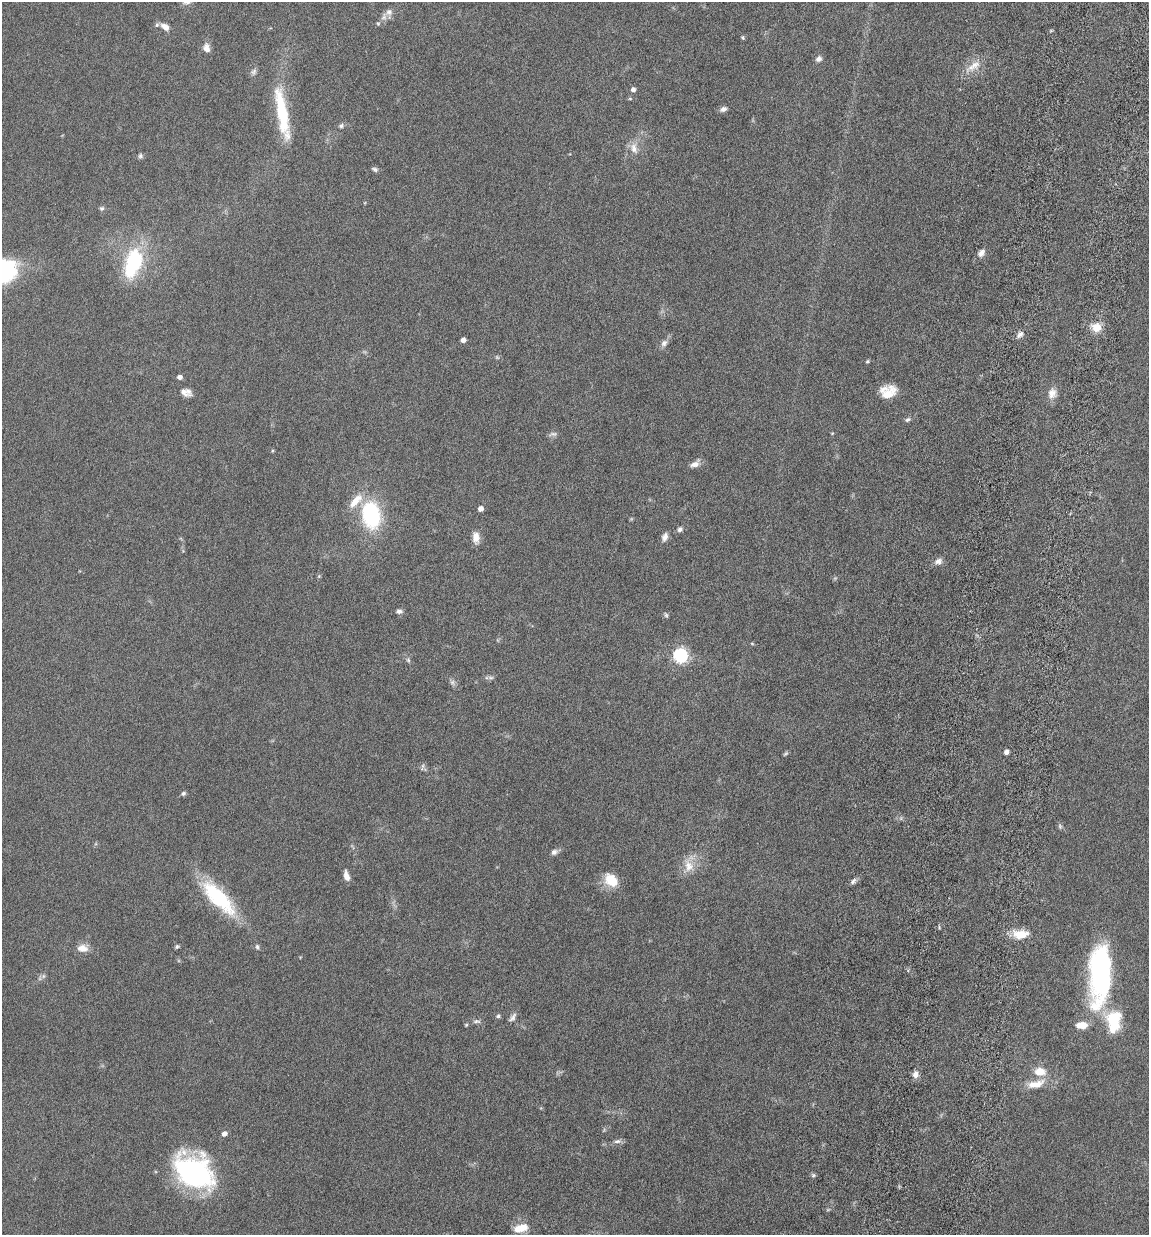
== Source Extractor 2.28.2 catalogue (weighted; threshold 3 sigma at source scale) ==
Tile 10 of 4 x 4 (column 2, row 3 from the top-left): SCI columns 1487-2633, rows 1329-2561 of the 5155 x 5142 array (HDU 1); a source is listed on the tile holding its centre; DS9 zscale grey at full resolution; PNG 1151 x 1237 px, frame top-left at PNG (2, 2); no overlay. Shown black and unused: <1% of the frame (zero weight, under 10 of 20 exposures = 8% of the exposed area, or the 3 px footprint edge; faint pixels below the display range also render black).
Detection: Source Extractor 2.28.2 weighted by HDU 2 'WHT'; one run over the whole footprint, this tile lists its part. Background 0.0613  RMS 0.0029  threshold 0.0117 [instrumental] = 3 sigma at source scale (4.09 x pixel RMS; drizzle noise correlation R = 1.36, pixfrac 0.8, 0.05/0.05 arcsec/px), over >= 5 px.
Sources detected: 82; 3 too faint to see at this stretch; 2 inside a brighter object's white glare — not listed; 2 inside a brighter listed object's ellipse — not listed separately; the other 75 listed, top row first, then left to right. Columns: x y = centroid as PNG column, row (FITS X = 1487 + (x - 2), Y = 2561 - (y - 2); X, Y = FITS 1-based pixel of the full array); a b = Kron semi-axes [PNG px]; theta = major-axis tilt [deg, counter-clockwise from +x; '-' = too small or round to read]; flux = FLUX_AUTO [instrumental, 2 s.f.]
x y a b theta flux
186 2 12 8 -1 1.2
389 12 15 9 -90 1.6
165 27 11 7 -37 1.8
743 37 6 4 -56 0.34
206 48 12 8 -76 1.7
819 59 8 7 - 1
974 66 24 9 31 3.4
253 72 9 7 46 0.81
633 90 5 5 - 0.97
723 109 8 6 20 0.97
282 113 61 12 -80 16
341 126 7 6 - 0.61
634 148 17 10 -74 2.5
140 156 7 6 - 0.58
375 169 9 5 -19 0.6
102 208 6 6 - 0.55
981 253 10 7 49 1.4
133 263 42 22 74 19
1097 327 11 10 - 3.5
1020 334 10 6 44 1.1
463 340 4 4 - 1.3
664 343 11 8 56 1.2
867 361 5 4 - 0.34
180 377 5 4 - 1.1
184 392 17 7 -43 1.3
888 392 16 13 15 5.1
1052 393 15 11 70 2.2
907 420 8 5 34 0.58
272 451 5 3 - 0.25
695 464 13 7 31 1.6
356 501 25 10 48 4.4
480 509 4 4 - 1.4
371 515 24 16 -81 25
680 529 7 6 - 0.76
476 537 15 8 -85 2
665 537 11 7 70 1.3
938 561 11 8 24 1.3
399 611 8 5 -3 0.8
666 615 7 5 -63 0.44
752 644 6 4 -2 0.26
680 656 6 6 - 54
408 660 6 5 - 0.48
491 678 9 4 -1 0.58
1006 752 4 4 - 1.4
785 754 8 4 44 0.38
422 767 10 3 74 0.47
183 793 6 5 - 0.53
901 818 6 4 72 0.38
1060 826 7 5 -70 0.51
554 852 9 7 29 1
689 866 20 13 -73 3.8
346 876 11 6 -74 1.9
611 880 16 11 -40 6.5
853 881 10 5 47 0.8
218 898 50 17 -46 20
1020 934 20 11 -4 4.7
177 946 5 4 - 0.4
257 947 8 5 -82 0.54
82 948 13 9 -5 2.4
1100 975 61 21 89 50
43 976 6 6 - 0.63
498 1016 7 5 31 0.51
512 1017 13 6 54 1
1114 1019 20 18 33 11
476 1021 11 5 -3 0.8
466 1025 5 4 - 0.27
1082 1025 12 7 1 3.2
1040 1072 12 9 -4 3.9
915 1074 8 7 - 1.5
1036 1084 25 10 15 4.1
224 1134 5 5 - 1.4
617 1141 12 6 9 0.85
194 1172 42 29 -34 46
813 1175 6 5 - 0.43
521 1228 17 9 15 3.9
Isophote crosses this tile's border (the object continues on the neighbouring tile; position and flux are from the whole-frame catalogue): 1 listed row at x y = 186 2